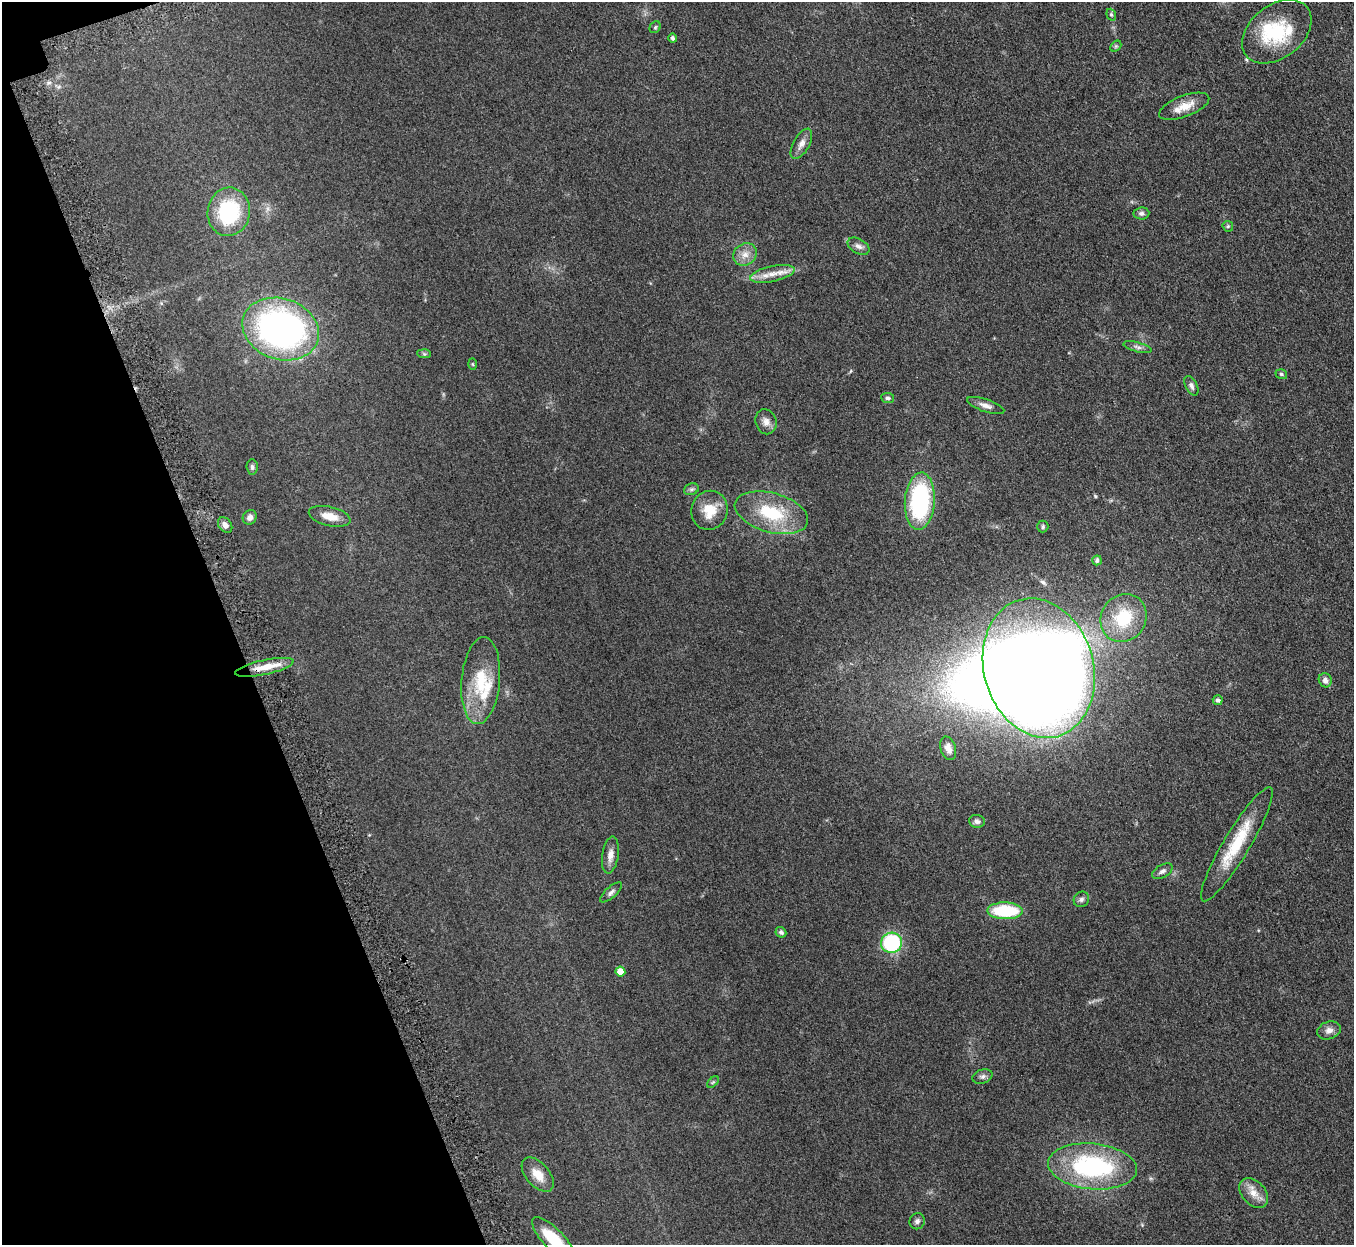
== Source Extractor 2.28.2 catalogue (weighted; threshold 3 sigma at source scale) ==
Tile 5 of 4 x 4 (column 1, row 2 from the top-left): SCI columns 58-1409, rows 2809-4051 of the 5523 x 5490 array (HDU 1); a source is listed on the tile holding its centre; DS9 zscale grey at full resolution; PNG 1356 x 1247 px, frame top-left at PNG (2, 2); each listed source drawn as its Kron ellipse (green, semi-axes under 4 px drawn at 4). Shown black and unused: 17% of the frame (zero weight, under 3 of 5 exposures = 4% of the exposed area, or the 3 px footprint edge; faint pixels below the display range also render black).
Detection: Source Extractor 2.28.2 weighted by HDU 2 'WHT'; one run over the whole footprint, this tile lists its part. Background 0.0774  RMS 0.0073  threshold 0.0329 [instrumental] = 3 sigma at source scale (4.5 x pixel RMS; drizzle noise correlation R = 1.50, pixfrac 1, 0.05/0.05 arcsec/px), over >= 5 px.
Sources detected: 62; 2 inside a brighter object's white glare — neither listed nor drawn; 3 inside a brighter listed object's ellipse — not listed separately; the other 57 listed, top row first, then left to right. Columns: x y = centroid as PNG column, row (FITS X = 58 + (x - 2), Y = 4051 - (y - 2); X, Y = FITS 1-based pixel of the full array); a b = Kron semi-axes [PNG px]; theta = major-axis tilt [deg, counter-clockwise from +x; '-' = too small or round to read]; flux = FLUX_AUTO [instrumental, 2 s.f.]
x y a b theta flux
1111 15 6 4 -69 1
655 27 6 5 - 1.1
1277 32 39 26 38 42
673 38 5 4 - 1.5
1116 46 6 4 45 0.94
1184 106 26 10 21 9.8
801 144 17 8 60 4.1
229 212 24 21 81 53
1141 213 8 6 4 1.9
1228 226 5 5 - 0.98
858 246 12 7 -29 3
745 254 12 10 37 5.9
772 274 23 7 12 8.2
281 329 39 30 -18 230
1138 347 14 5 -15 2.3
424 354 7 4 -2 1.1
472 364 6 4 -88 0.83
1281 374 6 4 -18 1.2
1191 386 10 6 -63 2.5
888 398 6 5 - 1.4
986 406 19 6 -19 4.1
766 422 13 10 -71 4.3
252 467 7 5 -84 1.6
691 489 7 5 19 1.4
920 501 29 15 86 82
709 510 20 18 71 15
771 513 37 19 -16 36
330 516 21 9 -13 8.6
250 517 8 6 54 3
225 525 9 6 -54 3
1043 527 6 5 - 1.3
1097 560 5 5 - 1.7
1123 618 25 22 56 33
264 667 30 7 12 12
1039 668 71 55 -74 1300
1325 680 7 6 - 3.4
481 681 43 19 85 28
1218 700 5 5 - 1.7
948 748 12 7 -73 4.6
977 821 8 6 -7 2.3
1237 844 66 13 59 32
610 855 18 8 82 5.3
1162 871 11 6 30 2.5
611 892 14 5 42 2.3
1081 899 8 7 - 1.9
1005 911 18 8 -1 38
781 932 6 5 - 1.6
891 943 10 10 - 62
620 971 5 5 - 8.1
1329 1030 12 8 18 3.9
982 1076 10 7 17 2.2
713 1082 7 4 44 1
1092 1166 44 23 -5 90
538 1175 20 11 -49 9.8
1254 1193 17 11 -47 7.7
917 1221 8 7 - 2.1
554 1240 29 10 -47 26
Overlapping masked pixels (flux is a lower limit): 1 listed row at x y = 264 667
Isophote crosses this tile's border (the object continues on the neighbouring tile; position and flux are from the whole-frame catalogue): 1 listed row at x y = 554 1240